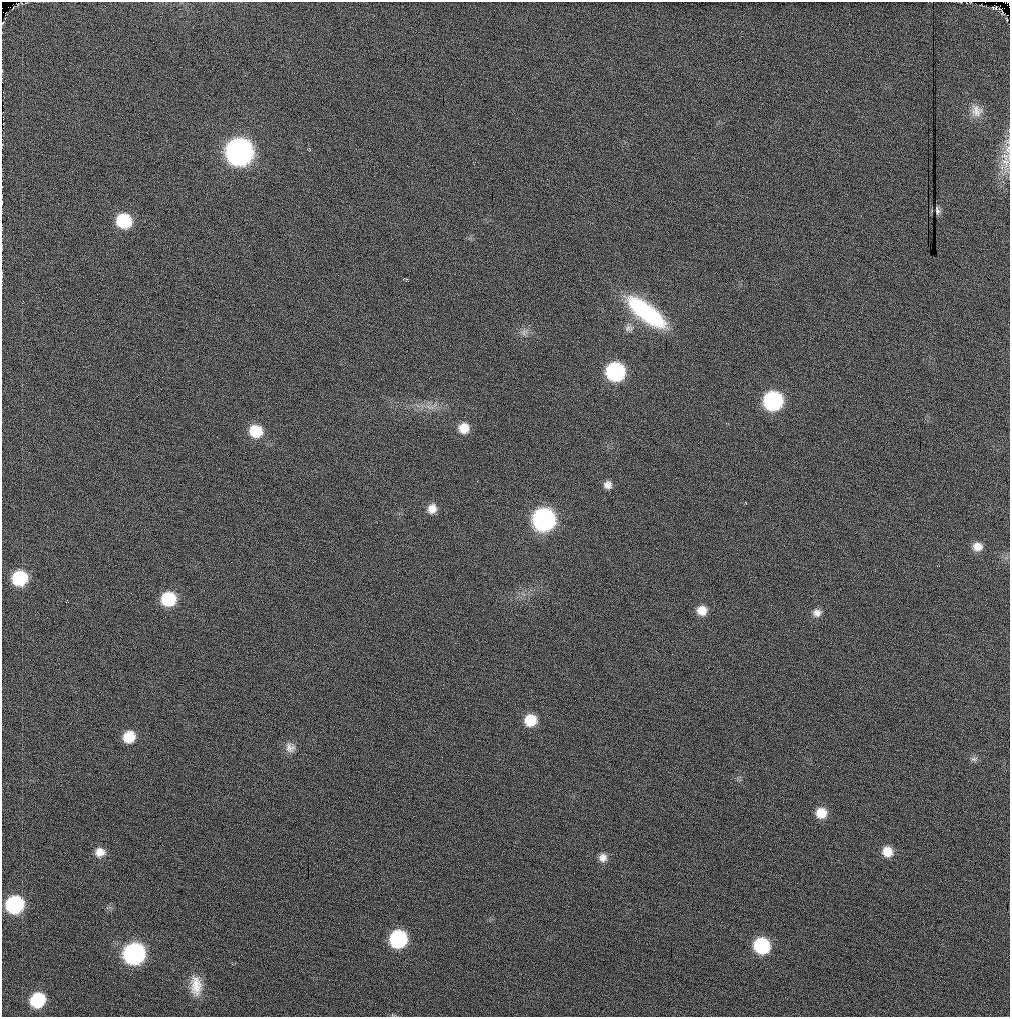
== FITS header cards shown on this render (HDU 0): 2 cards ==
NAXIS1  =                 1008
NAXIS2  =                 1015

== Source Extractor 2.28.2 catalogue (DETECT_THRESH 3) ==
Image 1008 x 1015 px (HDU 0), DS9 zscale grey, 1 PNG px = 1 image px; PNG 1012 x 1019 px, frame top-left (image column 1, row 1015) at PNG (2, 2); no overlay
Background 95.1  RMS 14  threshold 41.2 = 3 sigma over >= 5 px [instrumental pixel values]
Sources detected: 40; all 40 listed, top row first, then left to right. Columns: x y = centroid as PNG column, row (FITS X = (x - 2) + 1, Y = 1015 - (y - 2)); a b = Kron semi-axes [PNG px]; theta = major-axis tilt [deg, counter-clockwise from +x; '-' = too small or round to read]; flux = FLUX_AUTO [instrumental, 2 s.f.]
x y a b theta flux
18 4 3 2 - 6.5e+02
2 8 2 2 - 4.7e+06
994 8 5 3 - 1.2e+03
1001 9 3 2 - 1.5e+02
976 111 18 15 -70 1.1e+04
1007 149 17 10 79 1.0e+04
239 152 13 13 - 8.0e+05
1005 162 19 12 -77 1.4e+04
937 210 10 5 -81 2.5e+03
124 221 12 11 - 5.3e+04
406 279 4 3 - 1.1e+03
646 312 47 16 -38 9.9e+04
629 328 11 9 2 4.6e+03
524 332 11 6 53 4.2e+03
615 372 12 12 - 1.6e+05
773 401 12 12 - 1.7e+05
464 428 11 10 - 1.4e+04
256 431 13 12 - 2.9e+04
608 485 9 9 - 5.7e+03
432 509 11 10 - 9.1e+03
544 520 13 12 - 3.5e+05
977 547 11 10 - 8.7e+03
20 578 12 11 - 5.6e+04
168 599 12 11 - 5.0e+04
702 610 11 10 - 1.1e+04
817 613 11 10 - 6.0e+03
530 720 11 11 - 2.5e+04
129 737 11 10 - 2.0e+04
290 747 14 13 - 7.3e+03
974 759 10 6 10 3.0e+03
821 813 11 11 - 1.4e+04
887 851 12 11 - 1.3e+04
100 852 13 11 -1 9.7e+03
603 858 11 10 - 6.4e+03
15 905 13 12 - 1.0e+05
398 939 12 11 - 1.2e+05
762 946 12 11 - 7.7e+04
134 954 13 12 - 2.6e+05
196 986 26 14 -86 2.0e+04
37 1000 12 11 - 5.2e+04
At the frame edge (FLAGS 8, measured only in part): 2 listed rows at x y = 2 8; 1007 149